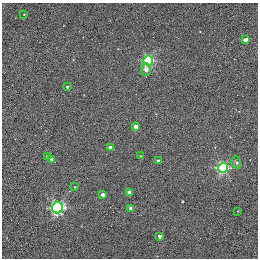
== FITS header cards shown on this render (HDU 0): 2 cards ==
NAXIS1  =                  256 / STANDARD FITS FORMAT
NAXIS2  =                  256 / STANDARD FITS FORMAT

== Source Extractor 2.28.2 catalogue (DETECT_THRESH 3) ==
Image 256 x 256 px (HDU 0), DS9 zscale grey, 1 PNG px = 1 image px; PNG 260 x 260 px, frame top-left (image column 1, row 256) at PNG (2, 3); each listed source drawn as its Kron ellipse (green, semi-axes under 4 px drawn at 4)
Background 0.363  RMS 4.9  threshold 14.8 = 3 sigma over >= 5 px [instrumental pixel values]
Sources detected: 20; all 20 listed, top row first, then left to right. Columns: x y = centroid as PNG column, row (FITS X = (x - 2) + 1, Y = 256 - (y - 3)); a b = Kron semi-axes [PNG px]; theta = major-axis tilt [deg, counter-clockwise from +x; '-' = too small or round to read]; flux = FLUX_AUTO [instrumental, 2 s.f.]
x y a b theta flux
24 14 2 2 - 220
245 40 4 3 - 2100
148 61 5 5 - 29000
146 69 6 4 90 1800
67 87 3 3 - 430
135 127 4 4 - 3000
110 147 3 3 - 1200
141 156 3 3 - 370
48 157 4 3 - 1000
52 160 4 3 - 1200
158 161 3 3 - 800
236 162 6 4 -72 600
223 168 5 5 - 38000
75 187 3 2 - 240
129 192 4 3 - 2500
103 195 4 3 - 2600
58 208 5 5 - 61000
131 208 4 3 - 2600
238 211 3 3 - 200
159 236 3 3 - 1100

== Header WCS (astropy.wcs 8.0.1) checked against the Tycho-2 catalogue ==
Header WCS as astropy/WCSLIB reads it (applying the file's SIP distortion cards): RA---TAN-SIP/DEC--TAN-SIP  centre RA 20:00:38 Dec +22:42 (300.16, +22.70 deg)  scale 1.22 arcsec/px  FOV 5.2' x 5.2'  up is +79 deg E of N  parity normal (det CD < 0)
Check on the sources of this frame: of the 20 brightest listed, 3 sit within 1.5 arcsec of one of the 5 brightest Tycho-2 stars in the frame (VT <= 11.35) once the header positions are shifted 0.49 arcsec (0.42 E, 0.25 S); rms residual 0.43 arcsec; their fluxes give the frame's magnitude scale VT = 19.70 - 2.5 log10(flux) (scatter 0.09 mag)
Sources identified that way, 3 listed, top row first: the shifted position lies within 1.5 arcsec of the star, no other Tycho-2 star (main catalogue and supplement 1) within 3.0 arcsec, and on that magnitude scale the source's flux lands within +1.5 / -3 mag of the star's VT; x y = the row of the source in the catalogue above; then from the Tycho-2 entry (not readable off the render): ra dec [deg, ICRS J2000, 3 dp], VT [Tycho-2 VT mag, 2 dp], TYC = Tycho-2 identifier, HIP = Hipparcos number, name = IAU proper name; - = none
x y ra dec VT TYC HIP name
135 127 300.159 +22.702 11.00 2141-1346-1 - -
75 187 300.142 +22.678 11.35 2141-1182-1 - -
103 195 300.137 +22.687 11.25 2141-1124-1 - -